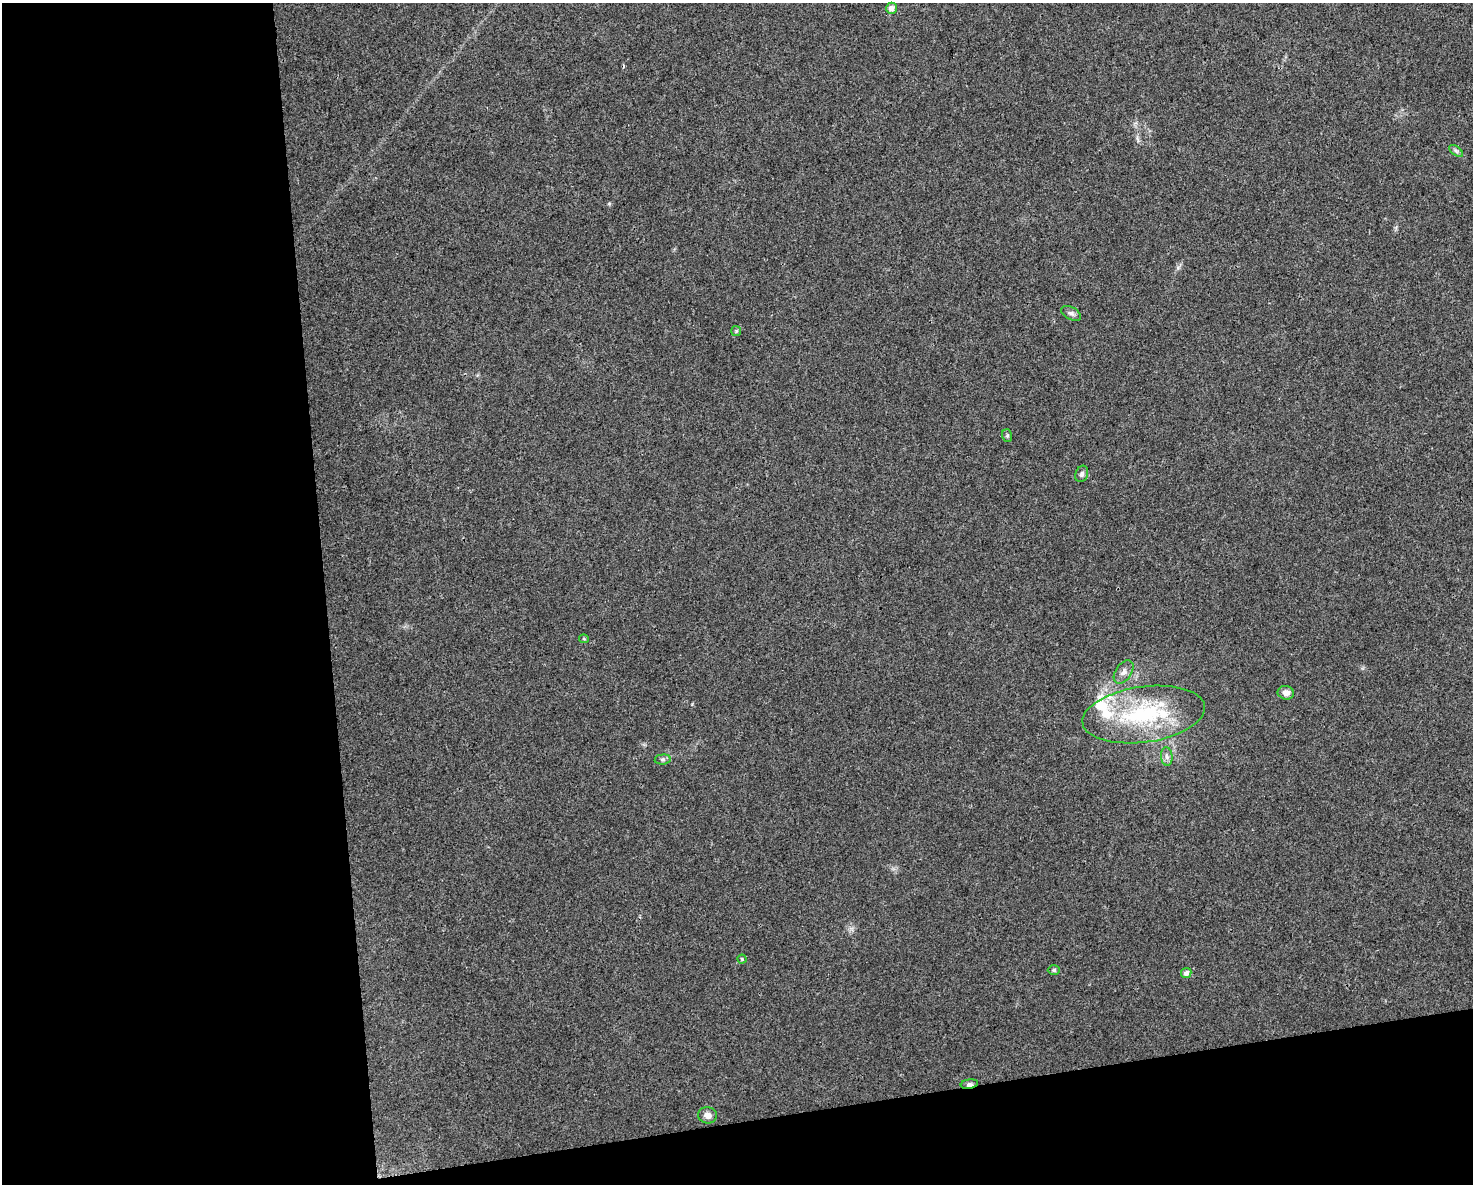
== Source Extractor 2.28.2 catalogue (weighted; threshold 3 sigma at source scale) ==
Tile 10 of 3 x 4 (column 1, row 4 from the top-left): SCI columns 19-1489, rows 1-1182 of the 4494 x 4730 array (HDU 1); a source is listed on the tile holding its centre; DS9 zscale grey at full resolution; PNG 1475 x 1186 px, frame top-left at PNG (2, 3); each listed source drawn as its Kron ellipse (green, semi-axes under 4 px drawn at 4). Shown black and unused: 28% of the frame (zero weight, under 3 of 4 exposures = <1% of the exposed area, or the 3 px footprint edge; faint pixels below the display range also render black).
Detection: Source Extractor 2.28.2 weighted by HDU 2 'WHT'; one run over the whole footprint, this tile lists its part. Background 0.0315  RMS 0.004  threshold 0.018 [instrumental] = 3 sigma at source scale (4.5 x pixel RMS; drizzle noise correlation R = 1.50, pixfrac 1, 0.0396/0.0396 arcsec/px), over >= 5 px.
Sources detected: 21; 4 inside a brighter listed object's ellipse — not listed separately; the other 17 listed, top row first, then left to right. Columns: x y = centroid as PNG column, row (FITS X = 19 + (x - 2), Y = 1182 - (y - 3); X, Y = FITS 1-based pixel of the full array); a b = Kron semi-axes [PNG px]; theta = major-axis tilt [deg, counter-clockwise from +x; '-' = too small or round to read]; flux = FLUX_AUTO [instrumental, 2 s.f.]
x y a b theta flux
891 8 5 5 - 2.2
1456 151 8 4 -37 0.82
1071 313 11 6 -28 1.3
736 331 5 5 - 0.53
1007 436 6 5 - 0.65
1082 474 8 6 71 1.2
584 639 5 4 - 0.49
1124 672 13 8 55 2.2
1286 693 8 7 - 2.3
1144 714 62 28 8 43
1167 757 9 5 -83 1.4
663 759 8 5 6 0.99
742 959 4 4 - 0.49
1054 970 6 5 - 0.69
1186 973 5 5 - 1.7
969 1084 9 4 9 1.1
708 1115 9 8 - 2.3
Overlapping masked pixels (flux is a lower limit): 1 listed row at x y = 969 1084